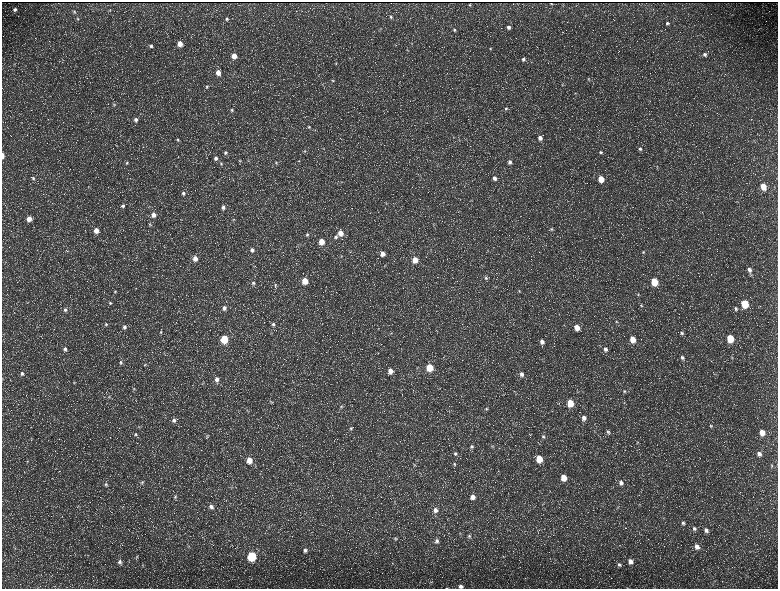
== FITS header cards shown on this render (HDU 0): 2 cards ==
NAXIS1  =                 1552 / length of data axis 1
NAXIS2  =                 1173 / length of data axis 2

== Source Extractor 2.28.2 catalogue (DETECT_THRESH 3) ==
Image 1552 x 1173 px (HDU 0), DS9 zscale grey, zoomed out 1/2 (1 PNG px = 2 x 2 image px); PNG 780 x 591 px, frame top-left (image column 1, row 1173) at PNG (2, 2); no overlay
Background 221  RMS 10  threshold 30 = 3 sigma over >= 5 px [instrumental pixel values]
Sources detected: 211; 34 cannot appear on this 1/2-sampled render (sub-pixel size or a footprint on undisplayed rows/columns) and are not listed; the other 177 listed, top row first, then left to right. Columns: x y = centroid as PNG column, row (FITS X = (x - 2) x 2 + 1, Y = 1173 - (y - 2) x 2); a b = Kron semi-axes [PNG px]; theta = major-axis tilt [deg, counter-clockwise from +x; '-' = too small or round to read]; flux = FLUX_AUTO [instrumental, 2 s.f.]
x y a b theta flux
551 3 2 1 - 1200
470 4 2 2 - 1400
15 9 4 4 - 4700
110 10 5 2 - 1300
74 12 4 4 - 2500
585 15 3 3 - 1300
391 17 4 4 - 2900
78 19 5 4 - 2700
226 19 4 3 - 2900
667 23 4 4 - 3600
509 27 5 4 - 6700
454 30 4 3 - 2500
180 44 4 4 - 22000
412 44 3 2 - 910
151 46 4 4 - 4000
490 49 4 4 - 2100
407 50 3 2 - 980
705 54 5 4 - 4700
234 56 4 4 - 21000
523 59 4 4 - 4300
336 63 4 3 - 1800
14 64 4 3 - 1600
218 72 4 4 - 14000
588 79 4 3 - 1600
333 81 4 3 - 1800
562 84 4 3 - 1400
207 87 4 4 - 2200
575 93 3 3 - 1400
114 104 5 4 - 2700
506 108 5 4 - 3300
232 110 4 3 - 2600
136 120 4 4 - 6200
309 127 4 4 - 2200
540 138 5 4 - 10000
178 140 5 4 - 2800
116 145 3 2 - 1100
640 149 5 4 - 4400
665 150 4 2 - 1400
305 151 4 3 - 1800
600 152 4 4 - 3100
225 153 5 4 - 4400
2 156 5 2 - 9100
216 158 5 4 - 5500
240 161 4 3 - 1700
299 161 3 3 - 1500
510 162 4 4 - 5500
127 163 5 4 - 2800
276 163 4 4 - 2200
221 164 5 4 - 3100
657 166 4 3 - 1500
33 178 4 4 - 2600
494 178 4 4 - 7700
601 179 5 4 - 32000
763 186 5 4 - 36000
183 193 4 4 - 4600
386 203 5 2 - 1200
123 206 4 4 - 4000
223 207 5 5 - 6900
153 215 5 5 - 12000
29 219 5 4 - 20000
233 219 4 3 - 1500
150 224 5 4 - 2600
551 229 5 5 - 3700
96 230 4 4 - 17000
340 233 4 4 - 19000
307 235 4 4 - 2900
336 237 4 4 - 3900
321 241 4 4 - 30000
252 250 5 5 - 6900
67 251 3 2 - 1100
643 252 4 4 - 2700
383 254 5 4 - 16000
341 256 3 2 - 830
195 259 5 4 - 15000
415 260 5 4 - 28000
254 266 5 3 - 1600
749 270 7 4 -74 9100
486 278 5 4 - 3200
305 281 5 4 - 40000
654 282 5 4 - 65000
253 283 5 5 - 4200
275 285 5 4 - 2700
519 291 4 3 - 1700
115 292 4 3 - 2000
638 294 4 4 - 2300
110 303 4 4 - 2300
745 304 5 4 - 88000
641 306 5 4 - 2200
224 308 5 5 - 7900
735 308 5 4 - 4000
65 310 5 5 - 4500
616 321 4 3 - 1900
106 324 5 4 - 2800
273 324 5 5 - 5000
124 327 5 4 - 5100
577 327 5 4 - 22000
161 332 4 3 - 2400
682 333 5 4 - 3700
730 338 5 4 - 73000
224 339 5 4 - 89000
633 339 5 4 - 30000
542 342 5 4 - 9500
600 345 3 2 - 930
65 349 5 4 - 5300
605 349 5 4 - 6600
682 357 6 5 - 5700
732 357 4 3 - 1700
121 362 5 4 - 3600
145 364 4 4 - 2000
430 367 5 4 - 62000
390 371 5 5 - 16000
22 373 5 5 - 4500
521 374 6 5 - 7400
217 379 5 5 - 9000
74 382 4 2 - 1300
203 383 5 3 - 2100
134 388 5 3 - 2000
624 391 4 4 - 2600
109 397 3 3 - 1400
270 402 5 4 - 2400
570 403 5 4 - 50000
624 403 3 2 - 1000
341 406 5 4 - 3500
486 409 4 4 - 2700
247 410 3 2 - 1400
584 418 5 4 - 9500
174 420 5 5 - 5900
711 426 5 5 - 3700
351 428 5 4 - 3300
594 431 4 2 - 1200
608 432 5 4 - 3500
762 432 5 4 - 21000
136 434 5 4 - 2700
207 436 5 4 - 2800
543 436 5 5 - 3900
637 442 5 4 - 2600
493 446 4 3 - 1500
472 447 5 5 - 4200
455 453 5 5 - 4300
759 454 5 4 - 8300
539 459 5 4 - 51000
249 460 6 5 - 23000
27 461 4 3 - 1300
454 464 5 4 - 2900
415 465 4 3 - 2200
772 465 4 3 - 1900
564 477 5 4 - 31000
142 482 4 3 - 2100
621 483 6 5 - 7700
106 484 7 5 89 5000
232 486 4 2 - 1300
175 497 5 4 - 3000
473 497 5 4 - 12000
639 505 4 3 - 1600
211 507 5 4 - 7300
617 507 4 3 - 1700
435 510 6 5 - 9900
683 523 6 5 - 5100
694 529 5 5 - 5000
706 530 6 5 - 8100
469 536 5 4 - 3300
395 539 5 3 - 2200
437 541 5 5 - 5200
188 547 5 3 - 2300
697 547 6 5 - 11000
305 550 6 6 - 7400
252 556 5 5 - 160000
503 556 3 3 - 1600
137 557 4 3 - 2100
630 561 6 5 - 13000
120 562 6 5 - 6000
142 565 3 3 - 1600
619 565 6 5 - 4900
431 582 5 4 - 3600
461 586 6 5 - 8300
446 588 5 2 - 1400
627 588 3 2 - 680
At the frame edge (FLAGS 8, measured only in part): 4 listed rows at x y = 2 156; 461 586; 446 588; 627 588
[34 sub-pixel or undisplayed-footprint detections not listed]